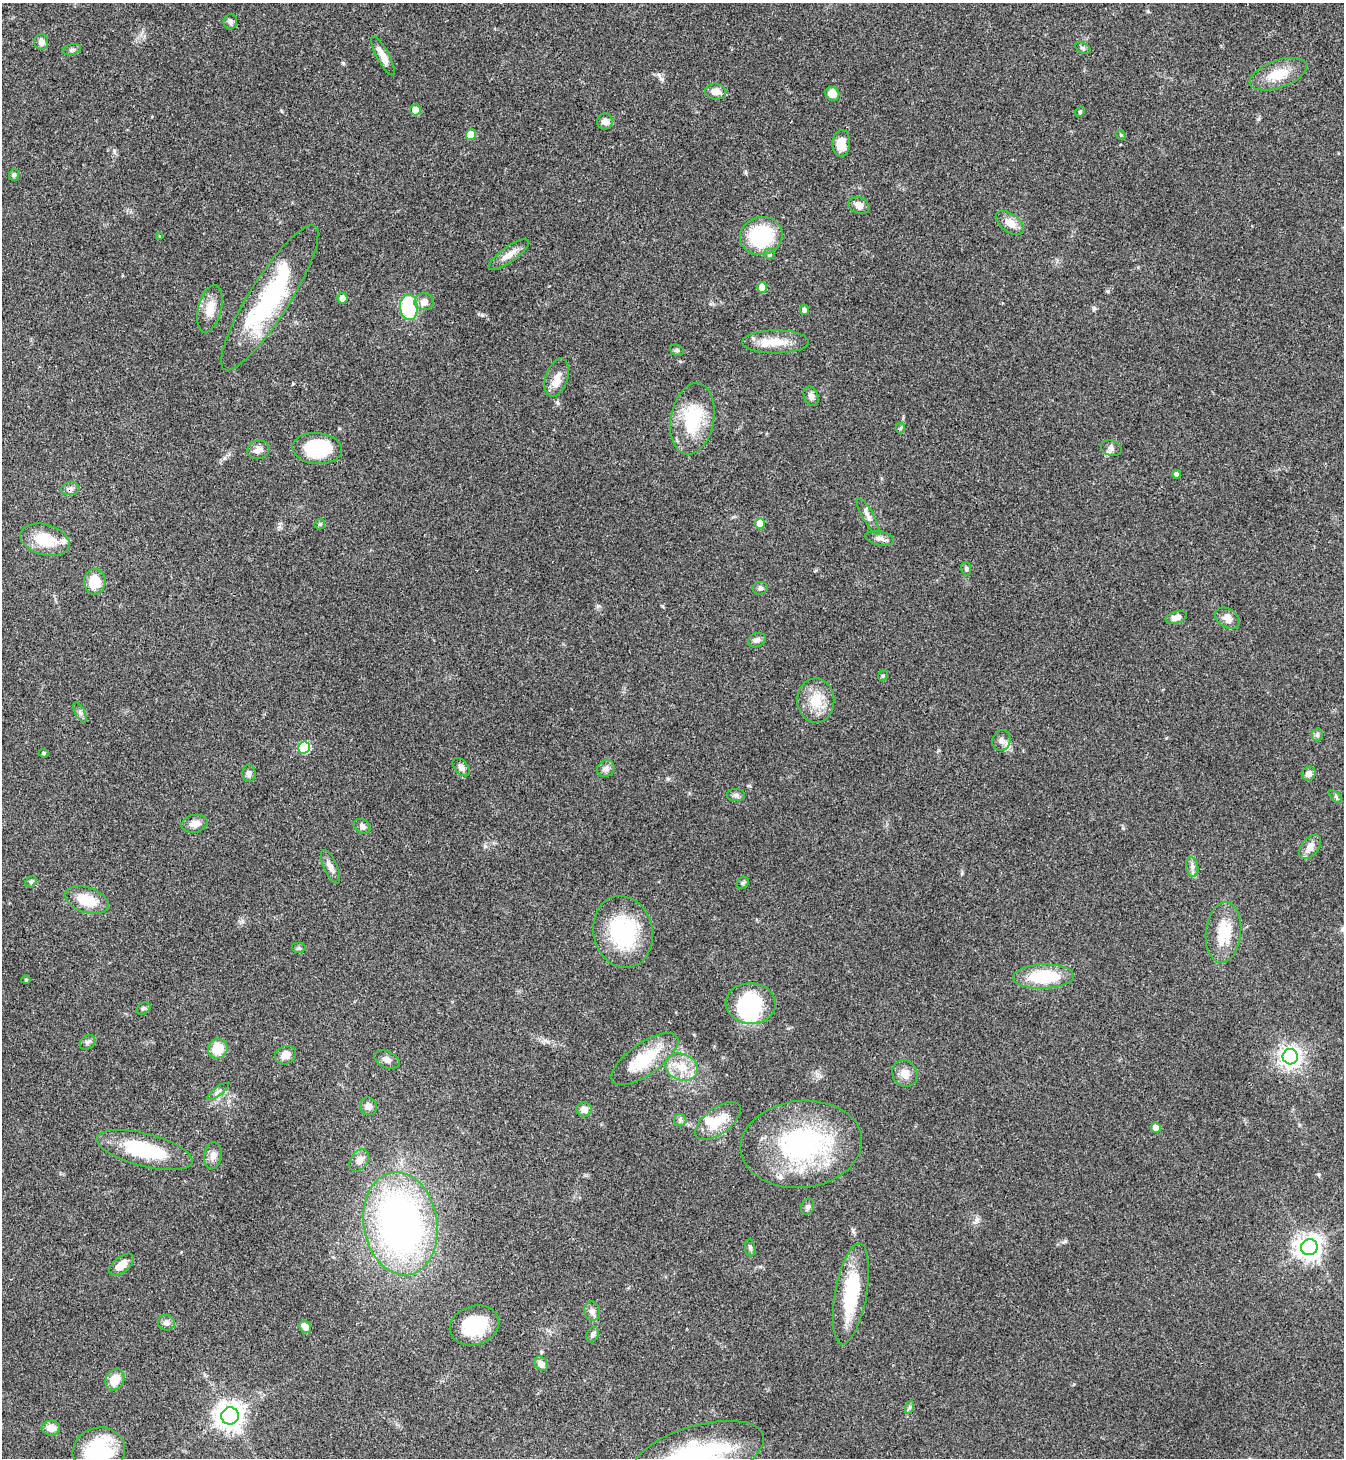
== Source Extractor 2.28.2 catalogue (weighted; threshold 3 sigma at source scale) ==
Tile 11 of 4 x 4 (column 3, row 3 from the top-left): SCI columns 2982-4323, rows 1459-2914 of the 5825 x 5833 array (HDU 1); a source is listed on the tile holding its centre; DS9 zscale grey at full resolution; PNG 1346 x 1460 px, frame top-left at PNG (2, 3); each listed source drawn as its Kron ellipse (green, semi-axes under 4 px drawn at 4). Shown black and unused: <1% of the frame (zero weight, under 3 of 4 exposures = <1% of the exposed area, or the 3 px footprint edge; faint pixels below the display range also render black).
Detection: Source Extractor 2.28.2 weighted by HDU 2 'WHT'; one run over the whole footprint, this tile lists its part. Background 0.062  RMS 0.0053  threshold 0.024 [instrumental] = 3 sigma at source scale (4.5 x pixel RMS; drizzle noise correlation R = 1.50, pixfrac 1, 0.05/0.05 arcsec/px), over >= 5 px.
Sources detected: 120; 2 inside a brighter object's white glare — neither listed nor drawn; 4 inside a brighter listed object's ellipse — not listed separately; the other 114 listed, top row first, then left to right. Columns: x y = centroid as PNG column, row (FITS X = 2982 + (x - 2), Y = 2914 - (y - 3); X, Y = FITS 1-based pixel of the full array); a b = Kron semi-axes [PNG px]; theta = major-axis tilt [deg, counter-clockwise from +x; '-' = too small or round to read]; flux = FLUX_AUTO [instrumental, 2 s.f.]
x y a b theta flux
230 21 8 7 - 1.5
41 42 8 7 - 2.6
1083 48 8 5 -25 1
72 50 9 5 12 1.2
383 56 22 6 -61 5.6
1278 74 30 13 19 13
716 92 10 8 -10 4.4
832 94 7 6 - 5.9
415 110 5 5 - 4.9
1080 112 5 4 - 0.75
605 121 8 8 - 3.1
471 134 5 5 - 9.2
1121 135 5 4 - 0.57
841 143 13 9 85 7.8
14 175 6 5 - 1
859 205 11 8 -22 3.1
1010 223 16 9 -36 5.6
160 236 4 4 - 0.46
761 236 21 19 15 38
769 254 5 5 - 0.89
509 255 24 7 36 5.4
762 288 5 5 - 8
270 298 85 20 58 72
342 298 5 5 - 3.8
424 302 9 8 - 3.9
409 307 13 8 -86 42
210 309 24 11 76 8
804 310 5 4 - 1.7
775 342 33 11 0 11
677 350 7 5 -21 1
557 378 19 11 72 6
811 396 10 7 -65 2.3
692 419 36 21 79 30
900 428 5 4 - 0.74
317 448 25 15 -5 32
1111 448 11 7 -19 2.1
258 450 11 9 19 3.2
1177 474 4 4 - 1.6
70 489 9 6 8 1.9
868 516 21 5 -60 2.9
320 524 5 5 - 0.85
760 524 5 5 - 11
880 538 15 7 -11 2.7
45 540 25 15 -16 16
966 569 7 5 -88 1.1
95 582 13 10 90 12
760 588 8 6 11 1.3
1176 617 11 6 18 3.4
1227 618 13 9 -33 4.1
757 640 9 7 24 1.8
883 676 5 4 - 0.75
816 701 22 18 -89 12
80 713 11 5 -64 1.5
1317 735 6 6 - 1.2
1001 740 10 9 - 2.7
304 747 6 6 - 36
44 753 4 4 - 0.89
461 767 11 6 -49 2.5
606 769 9 8 - 2.2
249 773 8 6 -86 2
1309 774 7 6 - 2.6
736 795 9 6 0 1.6
1336 797 8 4 -46 0.95
195 824 13 8 11 3.9
362 826 9 7 -34 1.6
1310 847 14 8 51 4.5
331 867 18 6 -66 3.2
1192 867 9 6 -82 2.1
31 882 6 5 - 0.89
743 883 6 5 - 0.94
87 900 22 12 -19 13
623 932 36 29 -77 47
1223 933 30 17 84 17
299 948 7 5 0 1
1044 977 30 12 2 28
26 980 4 4 - 0.63
751 1004 25 20 -3 36
143 1008 7 5 35 1.2
87 1042 8 6 39 1.6
218 1049 10 9 - 11
285 1055 11 9 25 4.6
1290 1057 7 7 - 280
645 1059 39 16 35 24
387 1060 13 8 -23 2.7
681 1067 17 13 -20 9.9
905 1074 14 12 -56 5
218 1091 13 4 36 1.6
368 1106 9 8 - 3
584 1109 8 7 - 3.5
680 1120 6 6 - 1.2
718 1121 27 13 36 12
1156 1128 5 5 - 6.8
801 1144 61 43 6 90
145 1150 49 16 -15 36
213 1155 13 9 82 3.5
359 1160 12 8 56 3.4
807 1207 8 6 69 1.5
400 1224 52 37 -81 220
1309 1247 8 8 - 490
750 1248 8 5 -82 1.2
122 1265 14 8 39 4.9
851 1294 51 15 80 35
592 1311 9 8 - 2.7
166 1323 8 7 - 2.1
474 1325 25 19 17 26
305 1327 6 5 - 5.1
593 1335 8 6 66 2
541 1364 8 6 -49 3.3
115 1380 11 9 59 8.6
910 1407 7 4 71 1.1
230 1416 9 8 - 610
51 1428 9 7 -5 4.5
99 1451 26 23 15 35
698 1455 68 29 16 78
Overlapping masked pixels (flux is a lower limit): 1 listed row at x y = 70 489
Isophote crosses this tile's border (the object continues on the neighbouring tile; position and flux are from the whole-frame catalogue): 2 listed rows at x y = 99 1451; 698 1455
Unlisted compact peaks at least as high as the median listed source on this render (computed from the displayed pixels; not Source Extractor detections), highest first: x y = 482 315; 1094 308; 343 63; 1065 1241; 1123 828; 661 79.